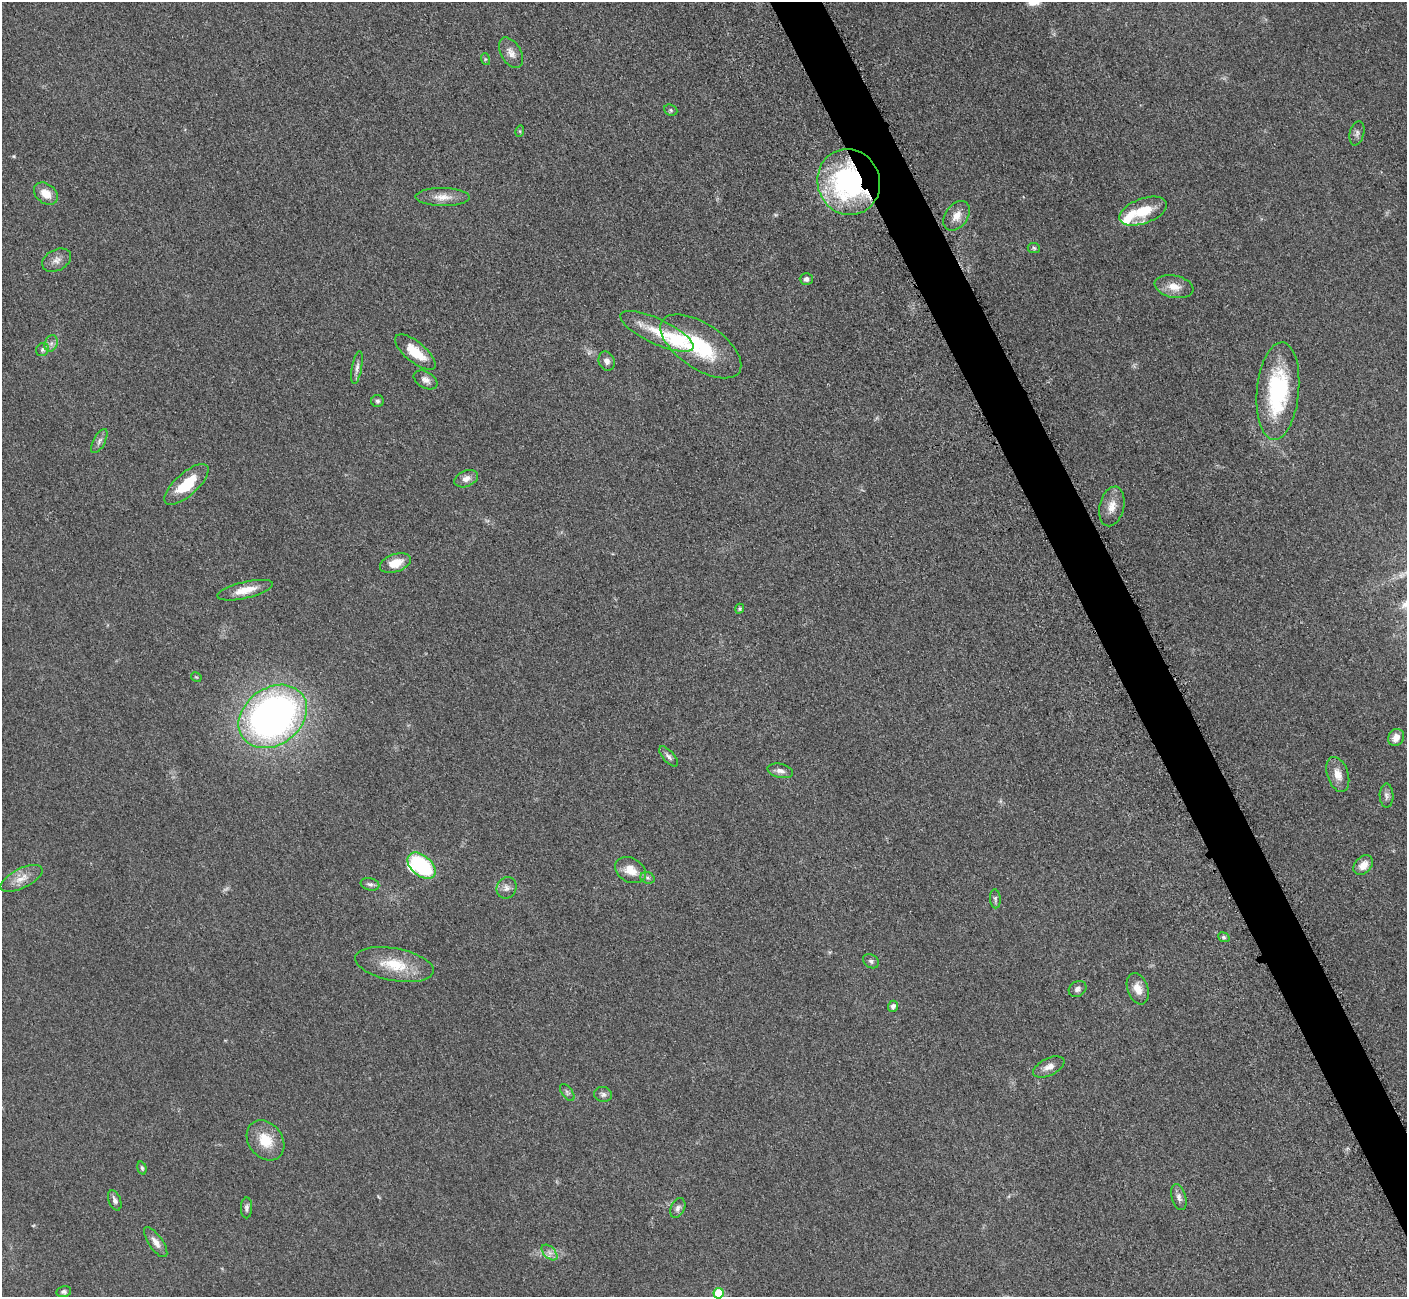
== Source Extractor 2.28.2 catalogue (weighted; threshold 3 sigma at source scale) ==
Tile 6 of 4 x 4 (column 2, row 2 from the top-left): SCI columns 1470-2874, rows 2779-4073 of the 5701 x 5665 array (HDU 1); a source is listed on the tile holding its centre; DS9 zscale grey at full resolution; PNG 1409 x 1299 px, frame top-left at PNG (2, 2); each listed source drawn as its Kron ellipse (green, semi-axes under 4 px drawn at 4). Shown black and unused: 3% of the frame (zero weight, under 3 of 5 exposures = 4% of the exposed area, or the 3 px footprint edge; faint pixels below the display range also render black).
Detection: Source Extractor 2.28.2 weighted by HDU 2 'WHT'; one run over the whole footprint, this tile lists its part. Background 0.0535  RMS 0.0059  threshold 0.0265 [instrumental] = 3 sigma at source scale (4.5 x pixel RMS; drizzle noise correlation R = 1.50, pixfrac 1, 0.05/0.05 arcsec/px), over >= 5 px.
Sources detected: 70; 2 too faint to see at this stretch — neither listed nor drawn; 3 inside a brighter listed object's ellipse — not listed separately; the other 65 listed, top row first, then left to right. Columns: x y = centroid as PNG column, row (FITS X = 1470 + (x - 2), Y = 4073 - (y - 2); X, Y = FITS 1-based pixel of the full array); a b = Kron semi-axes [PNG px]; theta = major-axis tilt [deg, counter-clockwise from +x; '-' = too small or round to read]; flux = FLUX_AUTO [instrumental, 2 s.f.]
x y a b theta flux
511 53 17 10 -59 4.7
485 59 6 4 -72 0.85
671 110 7 5 -23 1.1
520 131 6 3 73 0.69
1357 133 12 7 75 2.3
849 182 33 31 -68 110
46 194 13 9 -38 7.9
443 197 27 9 0 7.2
1143 211 25 12 20 18
957 216 16 11 53 6.2
1034 248 6 5 - 0.92
57 260 15 10 28 4.2
806 279 6 6 - 1.8
1174 287 20 11 -11 7.4
657 331 40 12 -25 17
51 343 8 6 68 2.2
701 346 46 22 -34 40
42 350 7 6 - 1.5
415 352 25 10 -39 15
607 361 10 8 -66 2.9
357 368 17 5 80 2.6
426 380 13 8 -31 3.1
1278 391 49 21 85 63
377 401 6 6 - 1.4
99 441 13 6 62 2.5
466 479 12 8 22 3.8
186 484 28 11 42 19
1112 506 20 12 76 7
395 563 16 9 18 9.5
245 590 28 8 13 9.6
740 609 5 4 - 0.85
196 677 6 3 -31 0.64
273 716 37 28 37 290
1396 737 9 7 58 5.4
668 756 12 5 -47 2.1
780 771 13 7 -13 2.8
1338 774 18 10 -71 6.6
1386 796 12 7 -89 2.3
1363 865 11 8 44 5.9
421 866 16 10 -40 50
630 870 16 12 -30 8.9
22 878 23 9 27 7.1
647 878 7 5 -20 1.6
370 884 9 6 -14 1.7
507 888 11 9 58 3.2
995 899 9 5 -85 1.5
1224 937 6 4 -22 1
871 961 8 6 -33 1.5
394 964 40 16 -11 19
1078 989 9 7 34 2.2
1138 989 16 10 -70 6.5
893 1006 5 5 - 2.5
1049 1067 17 8 25 4.5
567 1093 10 5 -54 1.4
603 1094 9 7 -14 2
265 1140 22 17 -53 14
142 1168 7 4 -74 1
1179 1197 13 7 -73 2.8
115 1200 10 6 -69 2.3
246 1208 10 5 88 1.7
678 1208 10 7 65 2.3
156 1242 17 7 -55 4.1
550 1253 9 5 -45 2.5
64 1292 7 5 11 1.5
719 1293 5 5 - 18
Overlapping masked pixels (flux is a lower limit): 1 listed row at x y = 849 182
Isophote crosses this tile's border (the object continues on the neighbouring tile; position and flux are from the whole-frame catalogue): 1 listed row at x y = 719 1293